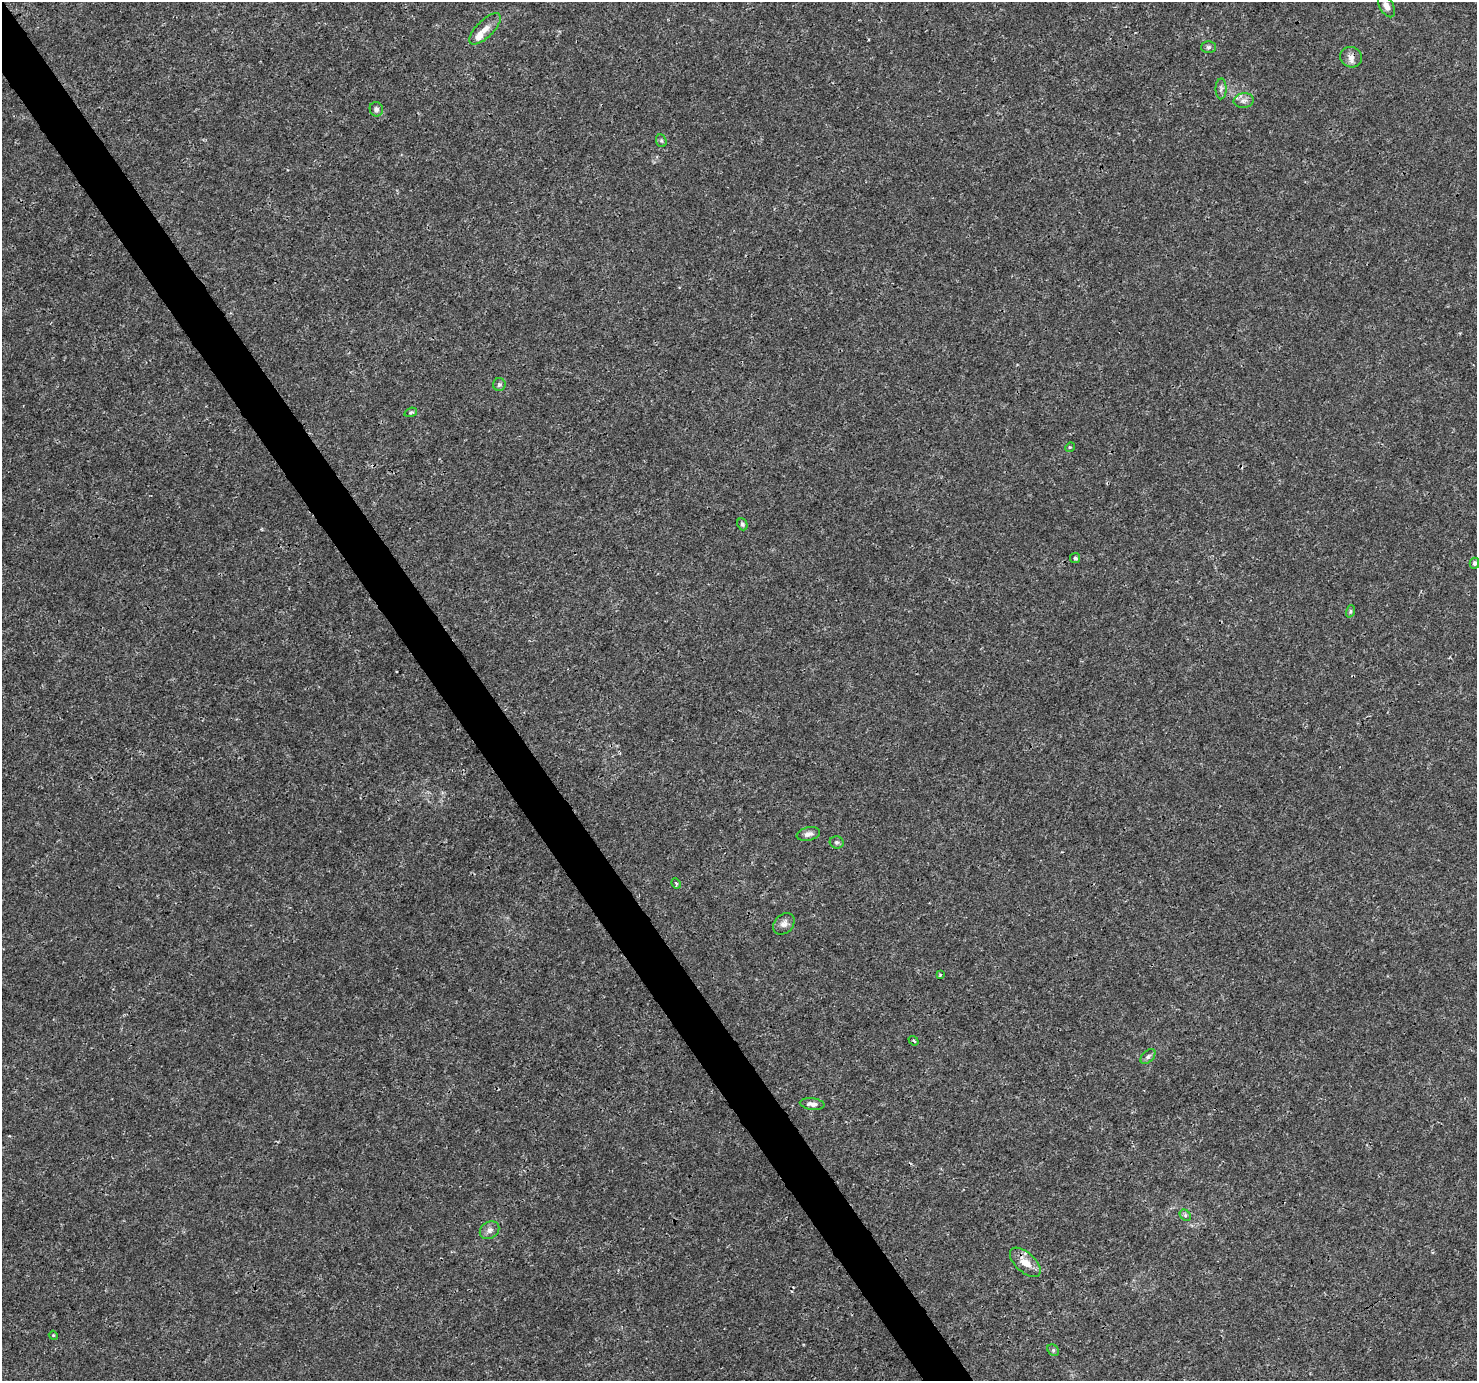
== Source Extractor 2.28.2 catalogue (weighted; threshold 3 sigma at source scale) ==
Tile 11 of 4 x 4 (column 3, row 3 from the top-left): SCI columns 2955-4429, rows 1562-2940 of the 5904 x 5819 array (HDU 1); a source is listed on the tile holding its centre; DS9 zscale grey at full resolution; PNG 1479 x 1383 px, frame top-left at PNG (2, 2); each listed source drawn as its Kron ellipse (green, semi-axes under 4 px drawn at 4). Shown black and unused: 3% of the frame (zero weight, under 3 of 4 exposures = <1% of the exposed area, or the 3 px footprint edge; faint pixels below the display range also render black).
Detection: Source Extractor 2.28.2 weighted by HDU 2 'WHT'; one run over the whole footprint, this tile lists its part. Background 0.00285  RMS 0.0011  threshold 0.00475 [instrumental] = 3 sigma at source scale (4.5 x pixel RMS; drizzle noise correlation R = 1.50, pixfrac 1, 0.0396/0.0396 arcsec/px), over >= 5 px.
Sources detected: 30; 2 inside a brighter listed object's ellipse — not listed separately; the other 28 listed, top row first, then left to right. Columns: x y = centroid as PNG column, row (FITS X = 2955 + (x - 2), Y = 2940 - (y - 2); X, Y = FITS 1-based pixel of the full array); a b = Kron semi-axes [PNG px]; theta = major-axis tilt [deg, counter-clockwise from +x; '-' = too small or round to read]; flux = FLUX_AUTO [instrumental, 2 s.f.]
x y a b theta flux
1386 6 12 7 -61 0.62
485 29 20 8 45 1
1209 47 7 6 - 0.23
1351 57 11 10 - 0.64
1221 89 10 5 89 0.32
1244 101 10 7 6 0.46
376 109 7 6 - 0.32
661 141 6 5 - 0.17
499 385 6 6 - 0.25
411 412 6 4 18 0.16
1070 447 5 4 - 0.11
742 524 6 5 - 0.18
1075 558 5 5 - 0.18
1474 563 5 4 - 0.26
1350 611 6 4 71 0.14
808 834 12 6 14 0.49
837 842 7 6 - 0.23
676 883 5 3 - 0.16
784 924 12 9 45 0.57
940 975 3 3 - 0.14
914 1041 5 3 - 0.16
1148 1056 9 5 44 0.29
812 1104 12 5 -6 0.52
1185 1215 6 5 - 0.2
490 1230 10 8 33 0.49
1025 1262 19 9 -43 1.4
53 1335 4 3 - 0.087
1053 1350 6 5 - 0.18